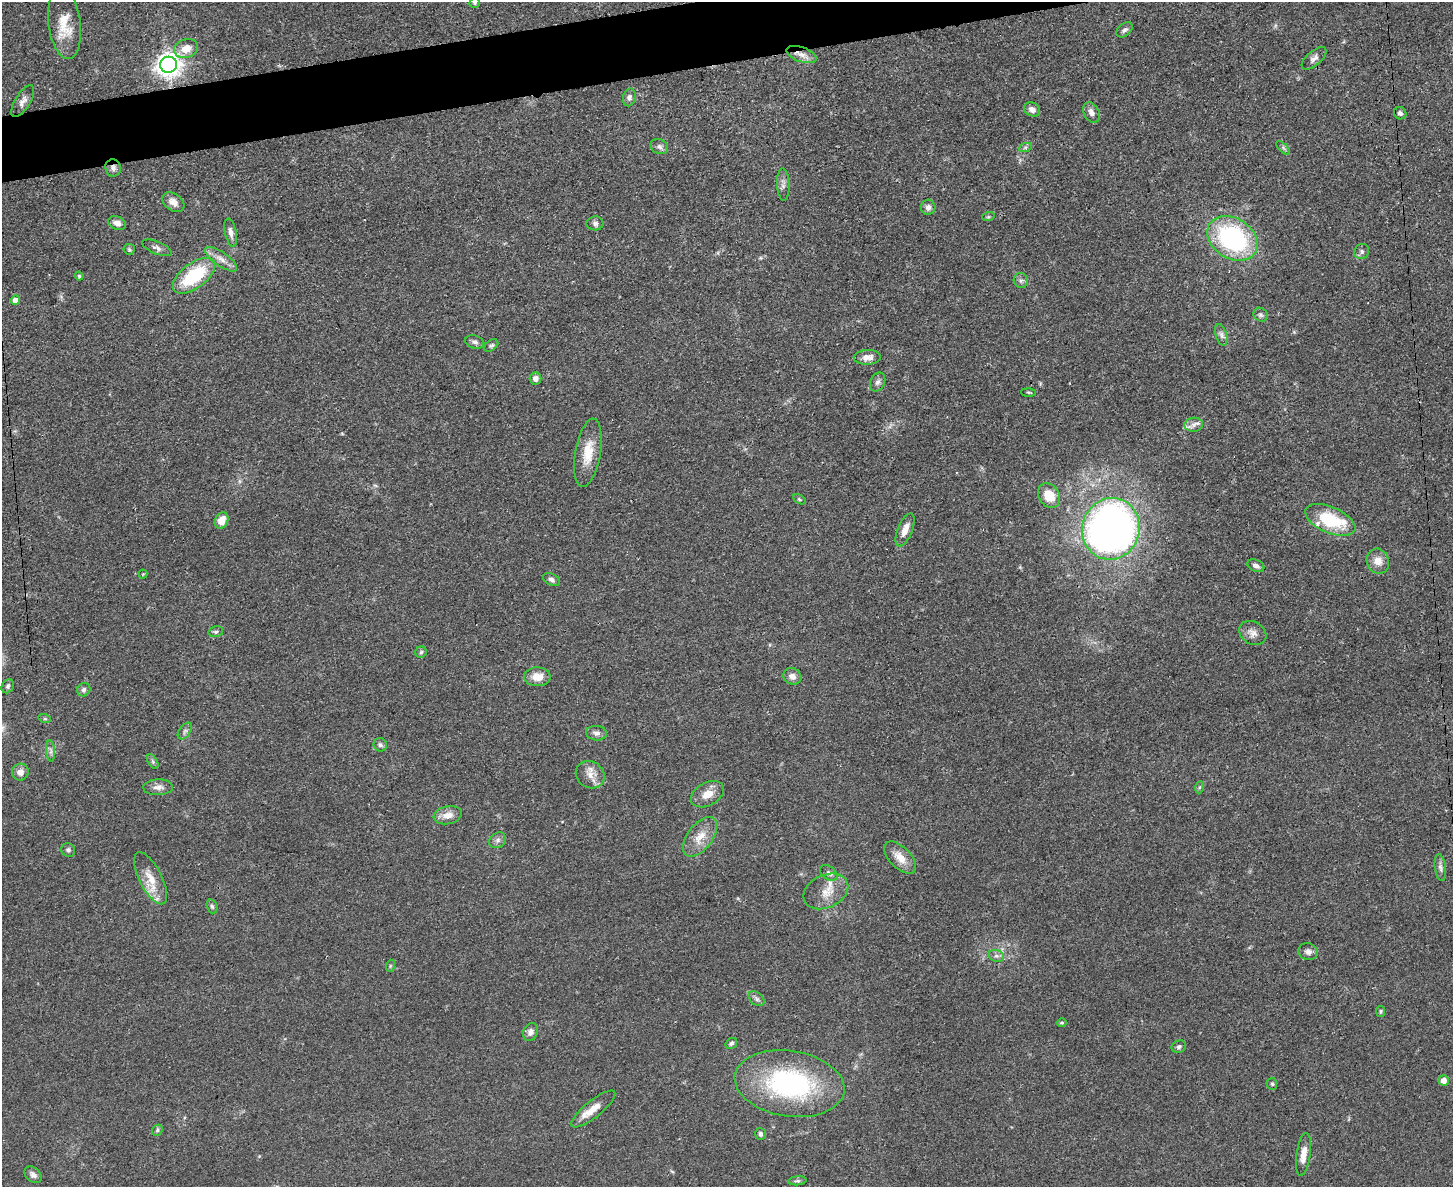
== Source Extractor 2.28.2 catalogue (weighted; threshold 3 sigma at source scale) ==
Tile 8 of 3 x 4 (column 2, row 3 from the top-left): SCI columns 1594-3044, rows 1198-2382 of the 4750 x 4765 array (HDU 1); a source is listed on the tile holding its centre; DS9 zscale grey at full resolution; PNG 1455 x 1189 px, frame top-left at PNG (2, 2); each listed source drawn as its Kron ellipse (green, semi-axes under 4 px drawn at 4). Shown black and unused: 3% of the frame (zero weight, under 3 of 4 exposures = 2% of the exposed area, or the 3 px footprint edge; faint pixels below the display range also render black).
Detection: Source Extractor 2.28.2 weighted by HDU 2 'WHT'; one run over the whole footprint, this tile lists its part. Background 0.0459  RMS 0.0051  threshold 0.0232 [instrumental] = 3 sigma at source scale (4.5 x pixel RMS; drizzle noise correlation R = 1.50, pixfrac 1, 0.05/0.05 arcsec/px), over >= 5 px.
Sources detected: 101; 3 inside a brighter listed object's ellipse — not listed separately; the other 98 listed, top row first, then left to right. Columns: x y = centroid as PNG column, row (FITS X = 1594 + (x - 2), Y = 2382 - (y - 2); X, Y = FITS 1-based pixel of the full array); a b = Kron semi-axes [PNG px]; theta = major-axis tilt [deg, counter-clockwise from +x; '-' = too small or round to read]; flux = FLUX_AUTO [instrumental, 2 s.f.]
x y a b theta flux
475 2 5 5 - 0.87
64 23 36 16 -83 13
1125 30 9 6 42 1.6
186 49 12 9 20 6.6
802 55 16 7 -20 4.1
1314 58 15 7 41 2.5
169 65 8 8 - 450
629 97 9 6 77 1.6
23 101 18 7 58 2.9
1032 109 8 6 -30 2.8
1091 113 11 7 -63 2.8
1400 113 6 6 - 1.9
659 147 9 7 -26 1.7
1025 148 7 4 20 0.88
1283 148 9 3 -45 0.88
113 168 8 7 - 2
783 185 16 6 -88 2.2
173 202 12 8 -35 3.9
928 207 7 7 - 2.4
988 217 6 4 18 0.66
117 223 9 6 -21 3.1
595 223 8 7 - 1.7
231 233 14 6 -78 2.6
1233 238 27 20 -33 73
157 248 16 6 -23 2.1
129 249 6 5 - 0.82
1362 252 8 7 - 1.7
221 259 19 7 -35 4.1
79 276 4 4 - 0.7
194 276 25 12 37 34
1021 280 8 7 - 1.4
15 300 5 4 - 3.6
1261 315 7 6 - 1.3
1221 335 11 5 -72 1.9
475 342 9 6 -18 1.7
491 345 8 5 35 1
867 357 13 7 3 4.4
536 378 6 6 - 3
878 382 10 7 64 1.9
1028 392 7 4 -1 0.63
1194 425 9 7 5 2.5
588 453 34 12 80 12
1049 495 13 10 -58 10
799 499 7 4 -31 0.7
1330 520 27 13 -23 25
221 521 8 6 62 6
1111 529 31 28 72 350
905 530 17 7 68 4.8
1378 561 13 11 -70 5.3
1256 566 9 5 -22 1.9
143 574 4 4 - 0.49
551 580 9 5 -27 1.6
216 632 7 5 14 1.2
1253 633 14 11 -32 3.8
421 652 6 5 - 0.87
792 676 9 8 - 2.9
537 677 13 9 -1 6.2
8 686 7 6 - 1.2
84 690 7 6 - 1.4
45 719 6 4 -18 0.74
185 731 9 5 56 1.5
596 733 10 7 -6 2.2
380 745 7 6 - 1.4
51 751 10 4 -84 1.5
153 762 8 4 -60 1
20 772 8 8 - 3.4
590 775 15 13 -33 5.4
158 787 15 8 2 3.1
1200 787 6 4 70 0.78
707 794 18 11 29 6.5
448 815 14 9 11 4.8
700 837 23 12 53 8.3
498 840 9 7 33 1.9
68 850 7 6 - 1.3
900 858 20 10 -45 6.7
1440 868 13 5 -82 2
829 873 10 6 -37 1.9
151 878 28 11 -63 9.6
826 891 23 16 25 8.9
212 906 7 5 -72 1
1308 952 10 8 -16 2.4
996 956 8 6 -19 1.6
390 966 6 4 72 0.62
757 999 9 6 -40 1.5
1381 1011 5 4 - 0.73
1062 1023 5 4 - 0.75
531 1032 9 7 64 2.7
731 1043 6 5 - 1.2
1179 1047 7 6 - 1.2
1444 1080 5 5 - 3.6
789 1084 55 33 -9 83
1272 1084 6 5 - 0.81
593 1109 27 8 39 7.2
157 1130 6 5 - 0.84
760 1134 6 5 - 1.2
1303 1154 21 7 82 5.1
33 1175 10 7 -42 2
797 1181 9 4 6 1
Overlapping masked pixels (flux is a lower limit): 1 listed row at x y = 113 168
Isophote crosses this tile's border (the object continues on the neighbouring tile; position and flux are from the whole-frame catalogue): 1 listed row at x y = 475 2